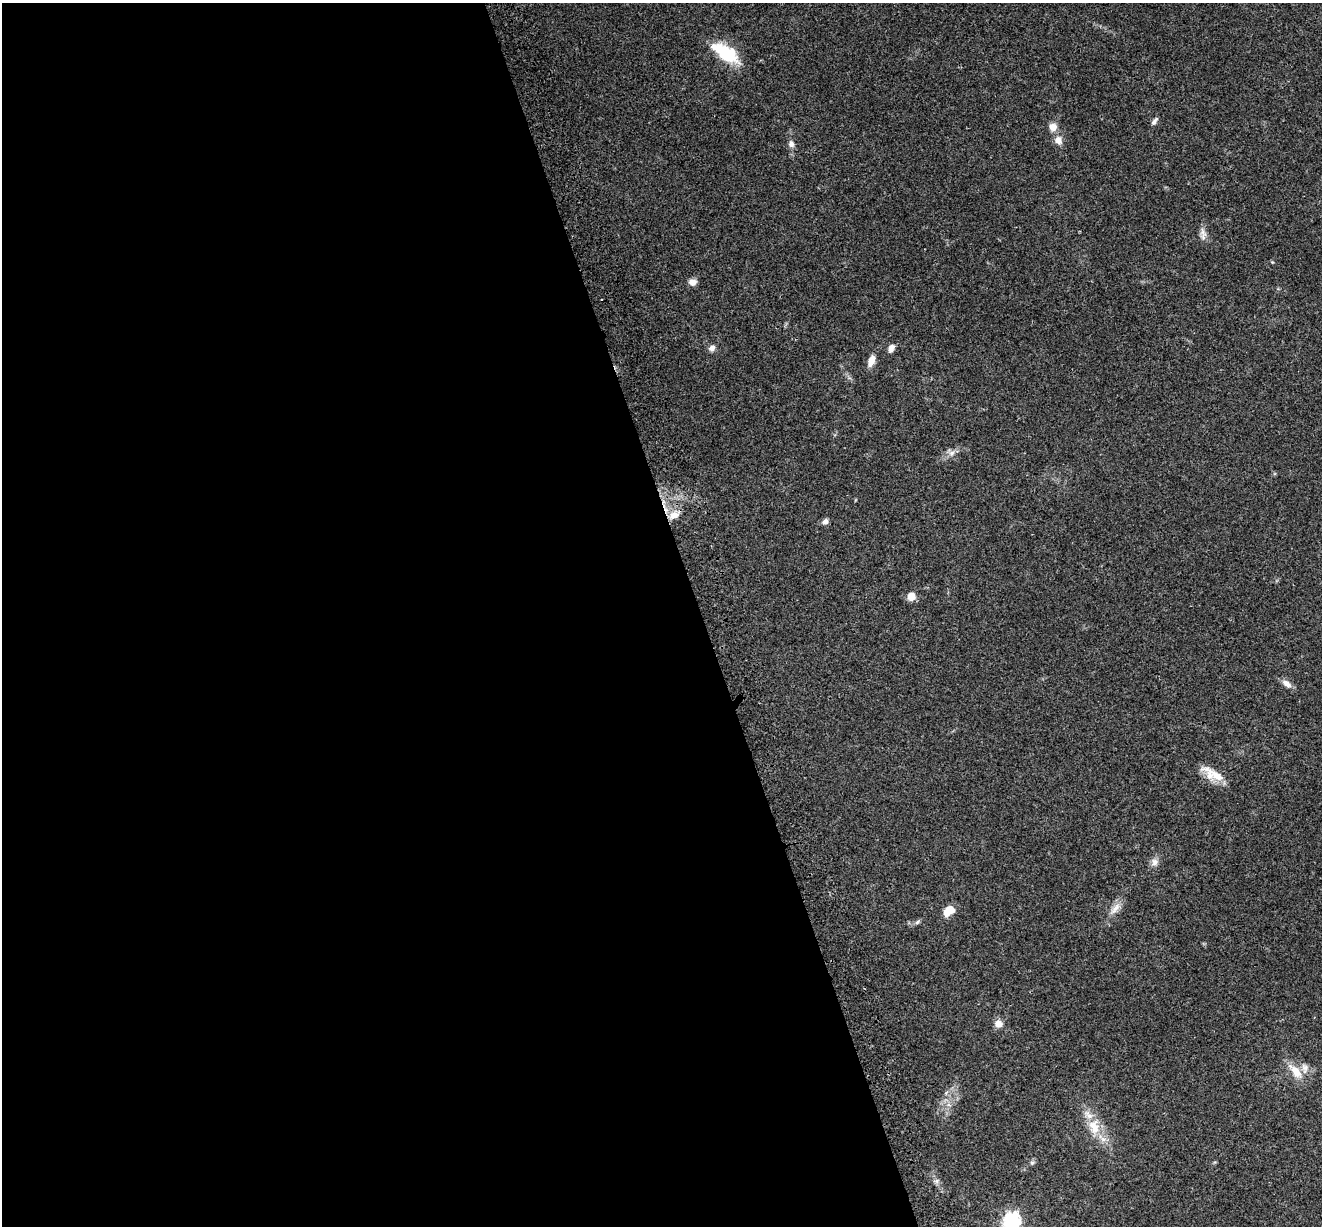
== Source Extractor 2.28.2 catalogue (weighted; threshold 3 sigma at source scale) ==
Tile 9 of 4 x 4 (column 1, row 3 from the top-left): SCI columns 123-1442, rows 1481-2704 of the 5522 x 5357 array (HDU 1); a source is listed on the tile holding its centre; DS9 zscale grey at full resolution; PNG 1324 x 1228 px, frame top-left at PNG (2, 3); no overlay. Shown black and unused: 53% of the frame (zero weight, under 3 of 4 exposures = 9% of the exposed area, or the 3 px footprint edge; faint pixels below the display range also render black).
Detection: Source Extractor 2.28.2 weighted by HDU 2 'WHT'; one run over the whole footprint, this tile lists its part. Background 0.176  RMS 0.007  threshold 0.0315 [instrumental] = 3 sigma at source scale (4.5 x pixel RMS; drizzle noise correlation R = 1.50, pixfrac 1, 0.0396/0.0396 arcsec/px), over >= 5 px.
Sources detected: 29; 1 inside a brighter object's white glare — not listed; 1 inside a brighter listed object's ellipse — not listed separately; the other 27 listed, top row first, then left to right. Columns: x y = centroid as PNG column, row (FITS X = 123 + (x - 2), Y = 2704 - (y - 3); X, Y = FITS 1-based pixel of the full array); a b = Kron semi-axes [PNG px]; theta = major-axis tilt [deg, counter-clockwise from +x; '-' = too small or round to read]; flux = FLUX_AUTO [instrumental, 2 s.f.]
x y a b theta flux
727 54 30 19 -30 27
1154 121 12 5 54 2.3
1053 127 9 8 - 5.8
1058 140 11 10 - 5
791 144 8 7 - 2.9
1203 232 13 8 -71 4
1272 262 4 4 - 0.63
692 282 9 7 3 4.3
712 348 8 7 - 3
891 348 8 6 63 3.9
871 360 12 7 69 6.6
951 453 9 7 34 3.3
674 515 15 10 23 7.1
825 521 8 6 34 2.6
911 596 7 7 - 8.5
1287 684 13 7 -36 4.3
1217 776 53 9 -31 12
1155 862 10 9 - 3.7
1115 908 21 7 53 6.3
949 911 12 8 39 11
917 922 8 5 37 1.5
998 1023 10 9 - 4.9
1296 1071 21 10 -50 11
1094 1127 24 16 -84 16
1032 1163 6 5 - 1.3
937 1181 7 4 72 1.5
1012 1221 8 7 - 170
Overlapping masked pixels (flux is a lower limit): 1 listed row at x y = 674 515
Isophote crosses this tile's border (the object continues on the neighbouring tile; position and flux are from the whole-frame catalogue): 1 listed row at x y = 1012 1221